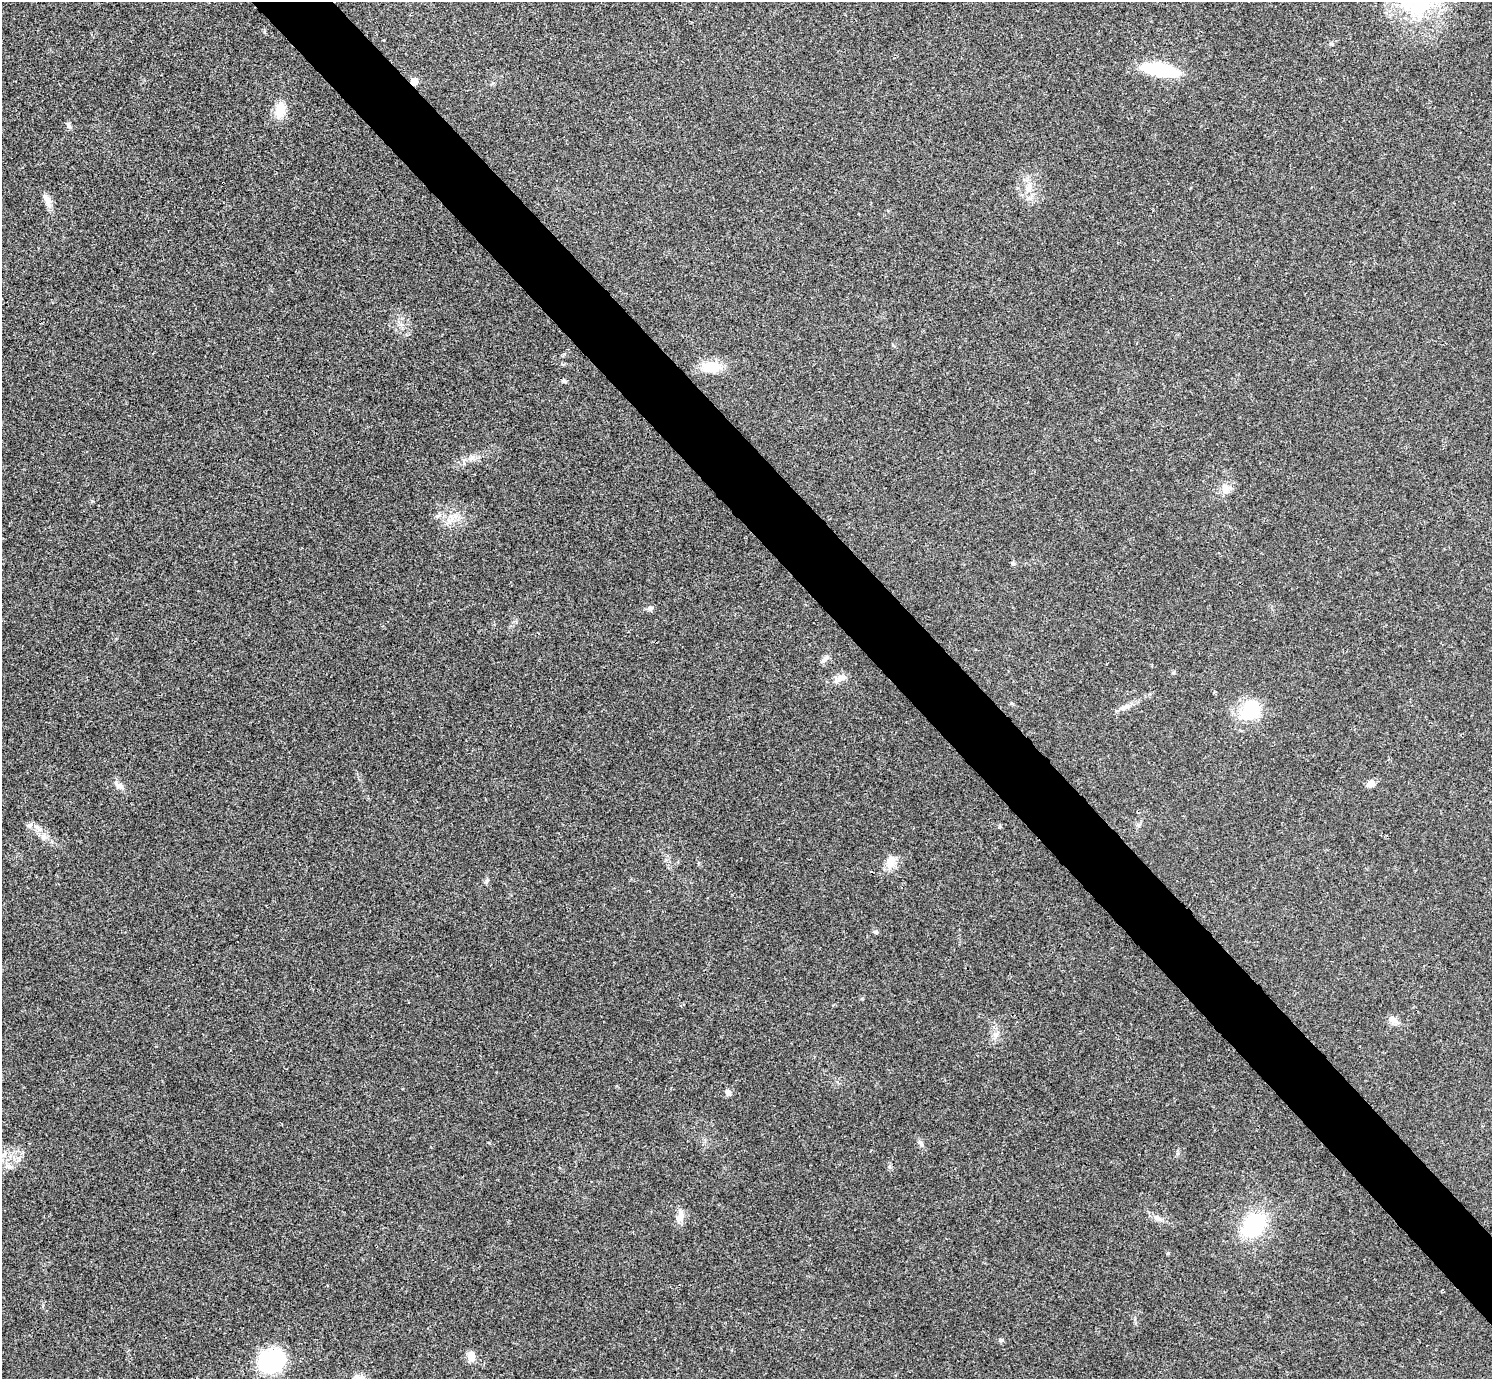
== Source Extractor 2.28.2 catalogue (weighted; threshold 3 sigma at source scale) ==
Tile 6 of 4 x 4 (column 2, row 2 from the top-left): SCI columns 1494-2983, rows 2914-4290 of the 5969 x 5967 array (HDU 1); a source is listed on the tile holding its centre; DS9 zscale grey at full resolution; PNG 1494 x 1381 px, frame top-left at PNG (2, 2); no overlay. Shown black and unused: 5% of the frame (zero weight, under 3 of 4 exposures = <1% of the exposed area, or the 3 px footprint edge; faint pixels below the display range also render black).
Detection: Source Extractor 2.28.2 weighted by HDU 2 'WHT'; one run over the whole footprint, this tile lists its part. Background 0.021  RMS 0.0043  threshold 0.0195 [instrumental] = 3 sigma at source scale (4.5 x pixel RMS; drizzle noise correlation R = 1.50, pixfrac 1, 0.05/0.05 arcsec/px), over >= 5 px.
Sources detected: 37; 1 cosmic-ray / hot-pixel residue — not listed; the other 36 listed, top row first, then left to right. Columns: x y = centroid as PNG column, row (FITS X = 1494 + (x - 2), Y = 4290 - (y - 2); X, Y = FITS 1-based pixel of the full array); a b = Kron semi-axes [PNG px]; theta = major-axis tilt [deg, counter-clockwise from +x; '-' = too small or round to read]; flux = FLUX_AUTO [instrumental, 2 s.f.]
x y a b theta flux
1332 44 6 4 -71 0.5
1160 70 33 10 -10 36
414 81 6 6 - 4.8
280 110 18 12 80 7.4
68 125 9 6 -66 1.2
1029 187 17 8 77 4.1
47 200 19 8 -69 3.2
711 366 25 15 1 9.4
564 381 6 4 -10 0.91
471 458 10 4 49 1.5
1225 488 16 9 -74 3.2
455 516 7 4 -72 1.3
1013 564 6 4 0 0.64
650 608 8 6 42 1.1
824 659 11 7 55 1.8
841 677 17 9 12 3.1
1011 703 5 3 - 0.49
1126 706 11 6 21 1.9
1250 710 30 23 62 17
1371 784 10 8 22 2.5
119 785 12 6 -22 1.9
44 837 9 7 -16 1.9
890 862 18 11 85 4.8
487 881 7 4 88 0.83
875 932 6 5 - 0.94
1393 1020 13 8 -41 2.5
996 1034 8 7 - 1.8
728 1092 9 7 -79 1.6
921 1143 10 5 -58 1.3
8 1166 10 6 -22 1.8
680 1216 21 9 74 3.4
1157 1218 12 7 -28 2.2
1254 1225 24 16 42 39
1001 1340 7 5 -2 0.83
471 1356 12 9 -77 3.8
271 1361 20 17 7 56
Overlapping masked pixels (flux is a lower limit): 1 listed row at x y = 414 81
Unlisted compact peaks at least as high as the median listed source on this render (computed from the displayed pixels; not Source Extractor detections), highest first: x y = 30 825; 564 354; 1168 1253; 92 501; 437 516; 1178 1153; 1173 673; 862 999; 489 1143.